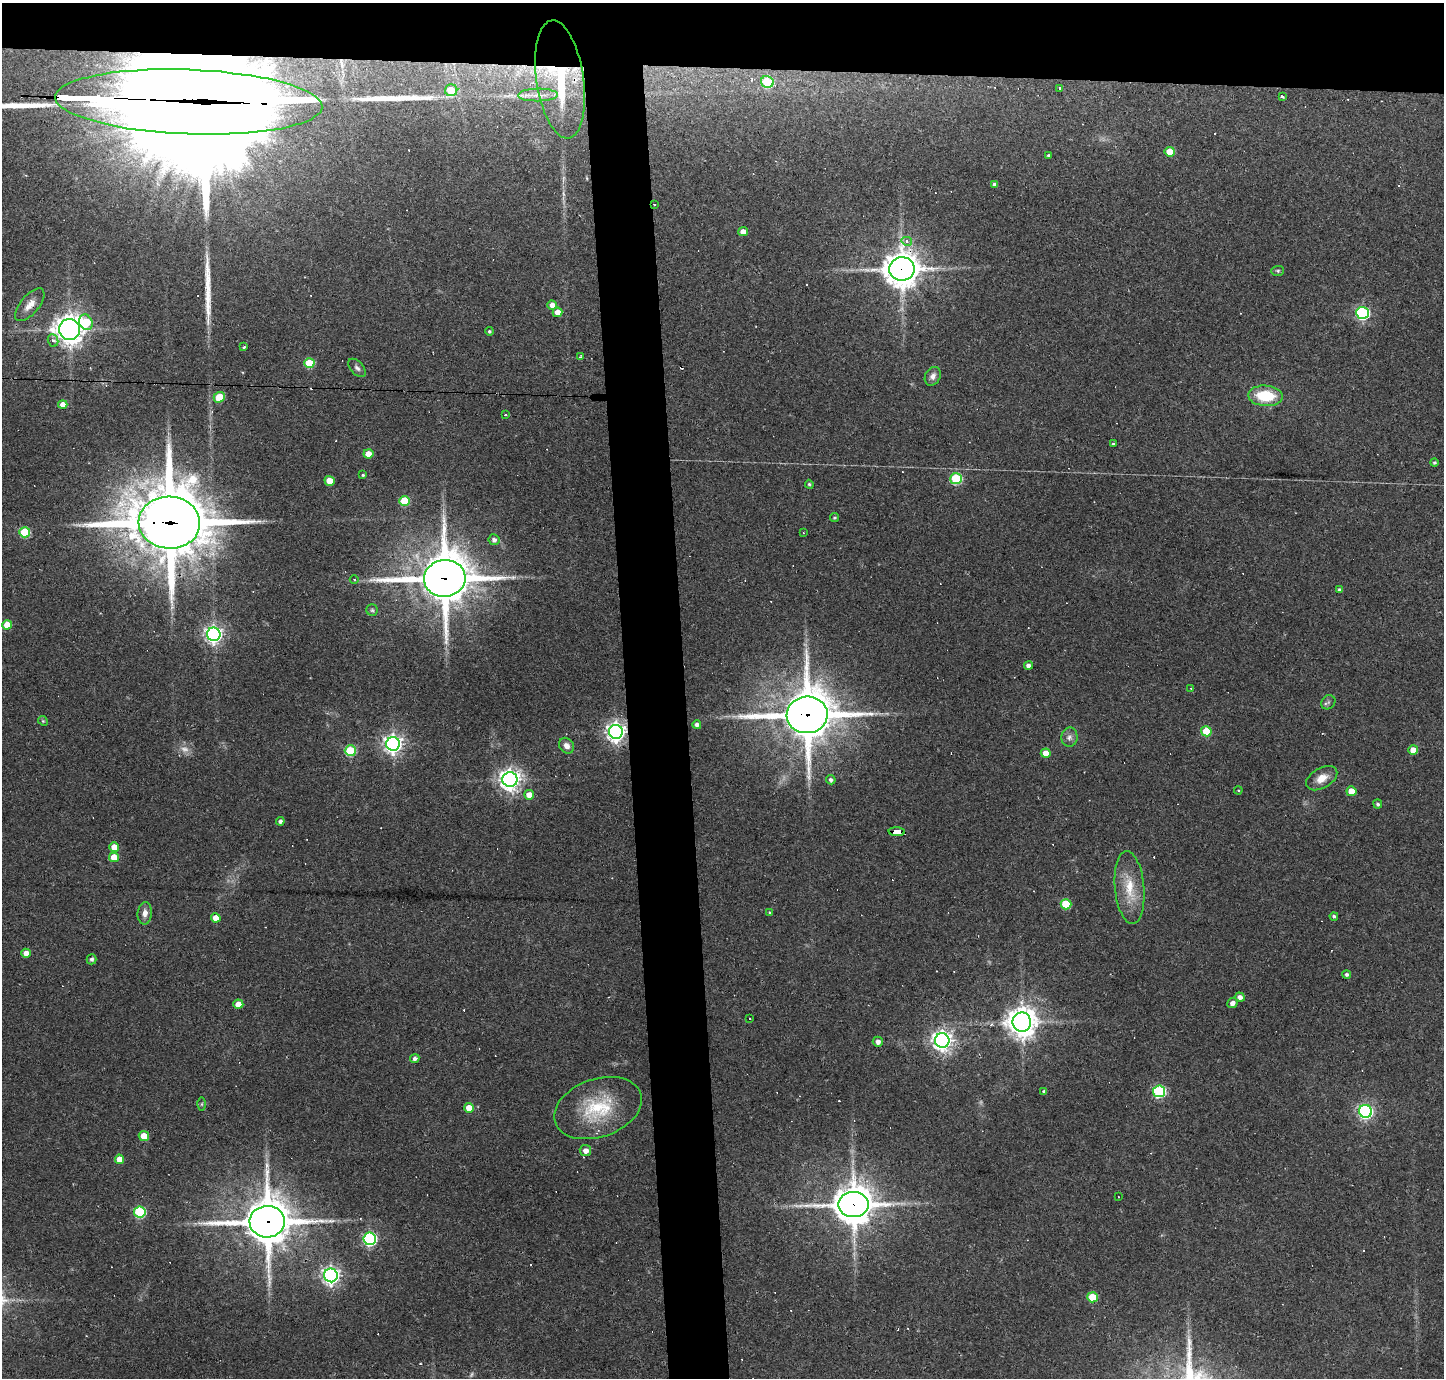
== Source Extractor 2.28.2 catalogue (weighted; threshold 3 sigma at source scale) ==
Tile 2 of 3 x 3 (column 2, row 1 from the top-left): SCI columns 1444-2885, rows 2842-4217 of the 4328 x 4305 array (HDU 1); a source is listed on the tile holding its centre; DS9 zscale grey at full resolution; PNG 1446 x 1380 px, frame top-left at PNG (2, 3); each listed source drawn as its Kron ellipse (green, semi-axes under 4 px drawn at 4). Shown black and unused: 9% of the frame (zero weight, under 2 of 3 exposures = <1% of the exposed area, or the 3 px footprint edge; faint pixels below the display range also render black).
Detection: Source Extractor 2.28.2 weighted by HDU 2 'WHT'; one run over the whole footprint, this tile lists its part. Background 0.085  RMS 0.0059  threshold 0.0266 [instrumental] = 3 sigma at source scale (4.5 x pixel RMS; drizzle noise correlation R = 1.50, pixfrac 1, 0.05/0.05 arcsec/px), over >= 5 px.
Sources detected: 145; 3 too faint to see at this stretch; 29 cosmic-ray / hot-pixel residue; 3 long thin detections or spike segments (spike, bleed or trail) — neither listed nor drawn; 1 inside a brighter listed object's ellipse — not listed separately; the other 109 listed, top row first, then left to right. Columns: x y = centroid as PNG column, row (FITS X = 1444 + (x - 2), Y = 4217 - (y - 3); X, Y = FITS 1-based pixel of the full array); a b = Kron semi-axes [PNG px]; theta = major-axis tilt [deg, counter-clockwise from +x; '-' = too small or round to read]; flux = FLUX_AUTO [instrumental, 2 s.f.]
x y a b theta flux
560 79 59 23 -82 63
767 82 6 6 - 38
1060 89 3 3 - 4.2
451 90 6 6 - 16
538 95 20 6 1 4.9
1282 97 3 3 - 8.2
189 102 134 32 -2 43000
1170 152 5 5 - 11
1048 156 3 3 - 1.1
994 184 4 4 - 1.4
654 204 3 2 - 1.2
743 232 5 4 - 5.6
907 241 5 3 - 10
902 269 12 11 - 1200
1278 271 6 5 - 0.97
30 305 20 9 50 6.6
552 305 5 4 - 5
557 312 5 4 - 6
1362 313 6 6 - 100
86 322 8 6 -61 23
69 329 10 10 - 650
489 331 4 4 - 0.98
53 340 6 5 - 1.8
244 347 3 3 - 0.95
581 357 3 3 - 1.8
309 363 5 5 - 26
357 368 11 6 -49 2.1
933 376 10 7 60 3.1
1265 396 17 10 -3 24
219 397 6 5 - 17
63 405 4 4 - 5.5
505 415 3 2 - 1.2
1113 444 3 3 - 0.82
368 454 5 4 - 8.4
1434 463 4 4 - 1
363 475 4 4 - 0.78
956 479 6 5 - 49
330 481 5 5 - 11
809 484 4 4 - 0.94
405 501 5 5 - 26
834 518 4 4 - 0.87
169 523 31 26 -3 5300
25 532 5 5 - 31
803 533 4 3 - 0.49
494 540 5 5 - 2.7
445 578 21 18 6 2600
354 579 4 3 - 0.56
1340 590 4 4 - 1.2
372 610 6 5 - 1.1
7 625 5 5 - 11
214 634 6 6 - 250
1028 665 4 4 - 3
1191 688 4 3 - 0.41
1328 702 7 6 - 1.5
807 715 20 18 6 2800
43 721 5 4 - 0.76
697 725 4 4 - 2.5
1206 731 5 5 - 18
616 732 7 7 - 350
1069 737 9 8 - 2.7
393 744 7 7 - 310
566 746 8 7 - 3.4
1413 750 5 4 - 9
350 751 5 5 - 38
1046 753 5 4 - 7.3
1322 778 17 10 30 7.2
510 780 7 7 - 440
831 780 4 4 - 1.8
1238 790 4 3 - 0.58
1351 791 5 5 - 9.5
529 795 5 5 - 7.5
1378 804 4 4 - 1.3
280 821 4 4 - 2
897 832 8 4 -3 62
114 847 5 5 - 6.9
114 857 5 5 - 12
1129 888 37 14 -85 18
1066 904 5 5 - 23
145 913 11 7 86 3.7
770 913 4 3 - 1
1334 916 4 3 - 1.2
216 918 5 4 - 8.2
26 953 5 4 - 4.7
92 959 5 5 - 1.6
1347 974 4 4 - 1.4
1240 997 5 4 - 2.8
1232 1003 5 5 - 3.3
238 1004 5 4 - 7.6
750 1019 3 3 - 1.2
1022 1022 9 9 - 900
942 1040 7 7 - 380
878 1042 5 5 - 3
415 1059 5 4 - 2.1
1043 1091 4 3 - 0.66
1159 1091 6 6 - 74
202 1104 6 4 89 0.85
469 1108 5 5 - 7.4
598 1108 45 29 19 39
1365 1111 6 6 - 150
144 1136 5 5 - 10
585 1151 6 5 - 3.9
119 1159 4 4 - 6.9
1118 1197 3 2 - 0.61
853 1204 15 12 0 1600
140 1212 5 5 - 53
267 1222 18 16 2 2500
370 1239 6 6 - 130
331 1275 7 7 - 280
1092 1297 5 5 - 18
Overlapping masked pixels (flux is a lower limit): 11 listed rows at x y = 560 79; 189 102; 654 204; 902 269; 169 523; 445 578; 807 715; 616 732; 897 832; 853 1204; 267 1222
Isophote crosses this tile's border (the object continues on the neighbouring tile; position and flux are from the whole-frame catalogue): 1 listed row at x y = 189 102